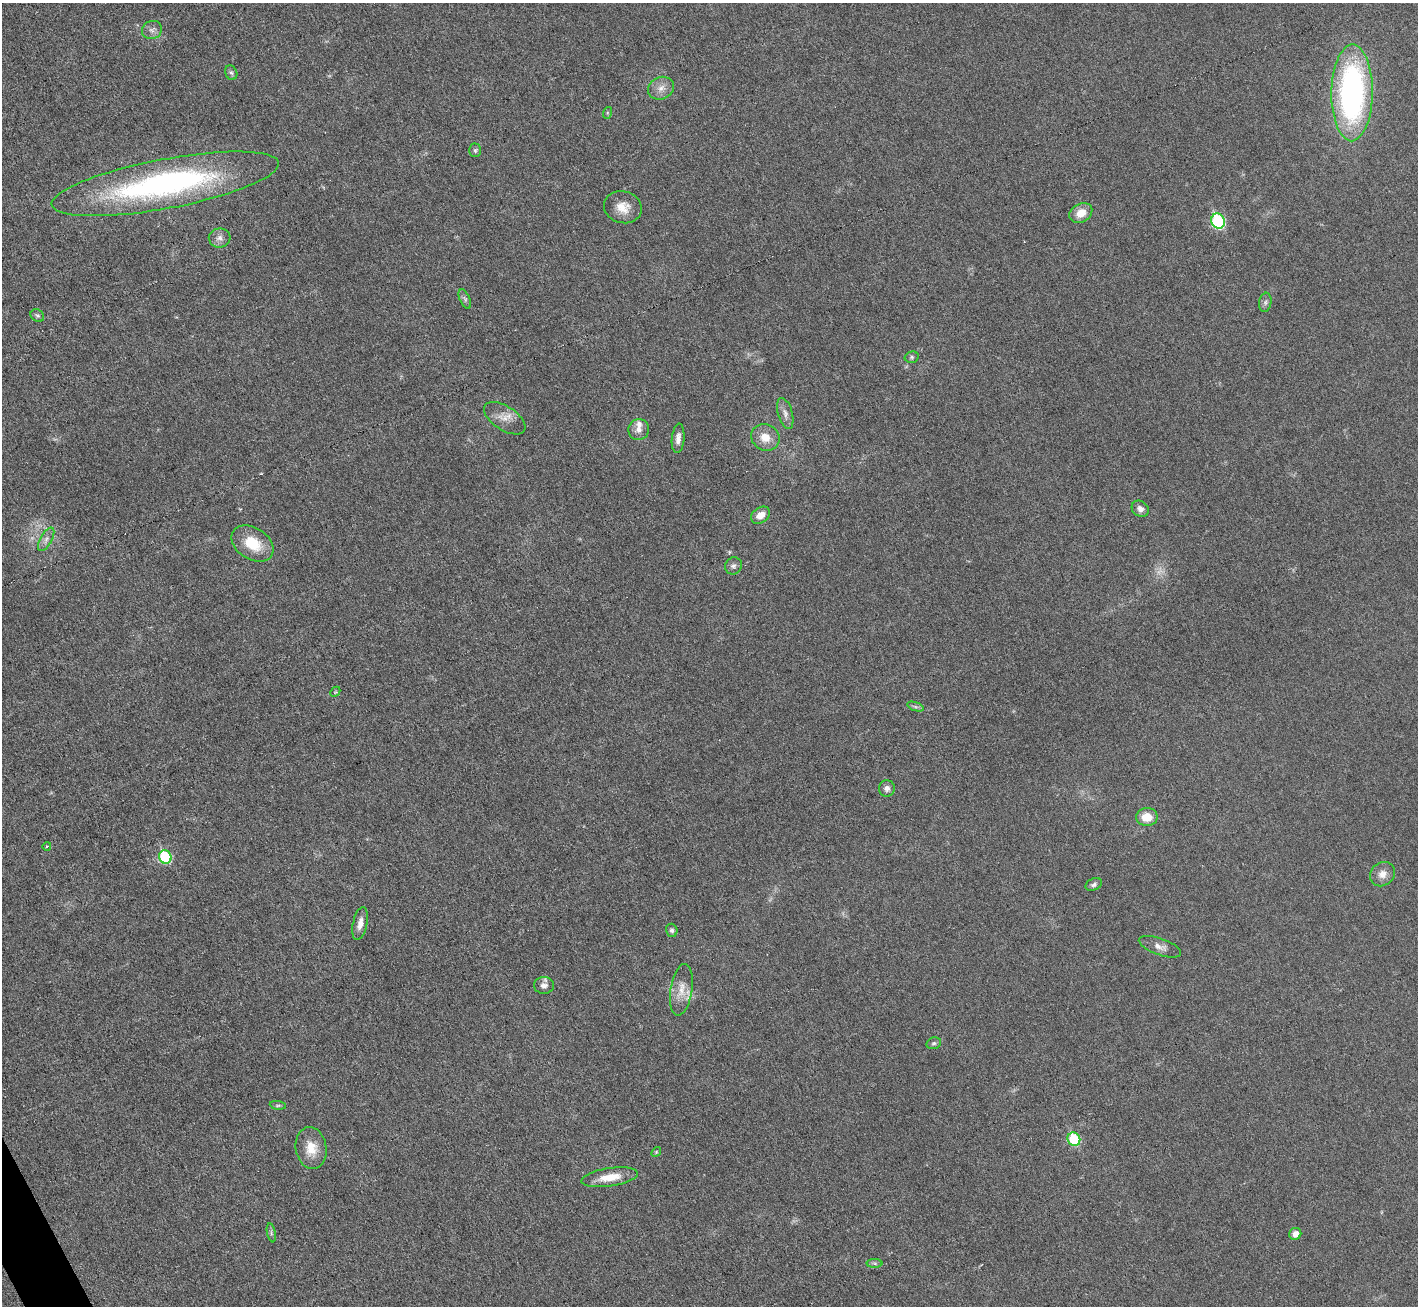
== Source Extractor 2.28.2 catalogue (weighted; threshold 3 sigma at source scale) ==
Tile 7 of 4 x 4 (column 3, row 2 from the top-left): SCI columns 2831-4246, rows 2759-4062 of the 5664 x 5653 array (HDU 1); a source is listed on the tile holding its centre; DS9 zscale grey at full resolution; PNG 1420 x 1308 px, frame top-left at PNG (2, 3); each listed source drawn as its Kron ellipse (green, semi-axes under 4 px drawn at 4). Shown black and unused: <1% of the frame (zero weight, under 3 of 6 exposures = <1% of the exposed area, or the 3 px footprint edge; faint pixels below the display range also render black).
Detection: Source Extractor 2.28.2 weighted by HDU 2 'WHT'; one run over the whole footprint, this tile lists its part. Background 0.0264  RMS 0.0037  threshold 0.0152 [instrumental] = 3 sigma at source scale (4.09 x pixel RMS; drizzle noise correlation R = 1.36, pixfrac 0.8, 0.05/0.05 arcsec/px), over >= 5 px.
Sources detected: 50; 1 too faint to see at this stretch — neither listed nor drawn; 2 inside a brighter listed object's ellipse — not listed separately; the other 47 listed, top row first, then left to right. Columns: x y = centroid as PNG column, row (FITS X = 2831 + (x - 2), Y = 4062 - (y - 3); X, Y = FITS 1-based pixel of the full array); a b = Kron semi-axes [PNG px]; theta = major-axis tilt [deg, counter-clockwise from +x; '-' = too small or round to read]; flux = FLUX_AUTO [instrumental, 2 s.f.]
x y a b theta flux
152 30 10 9 - 1.7
231 73 7 6 - 0.83
661 88 13 11 24 3
1352 93 48 20 89 96
607 113 6 4 72 0.43
475 150 7 5 89 0.68
165 184 115 25 11 89
623 207 19 16 -14 5.1
1081 213 12 9 29 4.5
1218 221 8 6 -66 35
220 238 11 9 -2 1.9
465 299 10 5 -65 0.89
1265 302 10 6 80 1
37 316 7 6 - 0.74
912 357 7 5 15 0.69
785 413 16 7 -74 2
505 418 23 12 -33 4.2
639 430 10 10 - 2.4
765 437 14 13 - 4.9
678 438 15 6 84 2
1140 509 9 7 -39 1.6
761 515 10 7 35 3.7
46 539 13 6 61 1.7
252 544 23 16 -33 10
733 566 9 8 - 1.2
335 692 6 4 45 0.4
915 707 8 4 -19 0.67
887 788 8 8 - 1.5
1147 817 11 9 1 5.2
47 846 4 3 - 0.32
165 857 7 6 - 24
1382 874 13 11 39 2.9
1094 884 8 6 27 0.92
360 923 17 7 78 2.5
672 930 6 5 - 0.87
1160 947 22 8 -20 2.6
544 985 10 8 0 1.9
681 990 26 11 81 4.8
934 1043 7 5 15 0.79
278 1105 8 4 -7 0.54
1074 1139 7 6 - 14
311 1148 21 15 -80 6.5
656 1152 5 4 - 0.44
610 1177 28 9 8 6.4
271 1233 9 4 -78 0.68
1295 1234 6 6 - 2.7
875 1263 8 4 -1 0.69